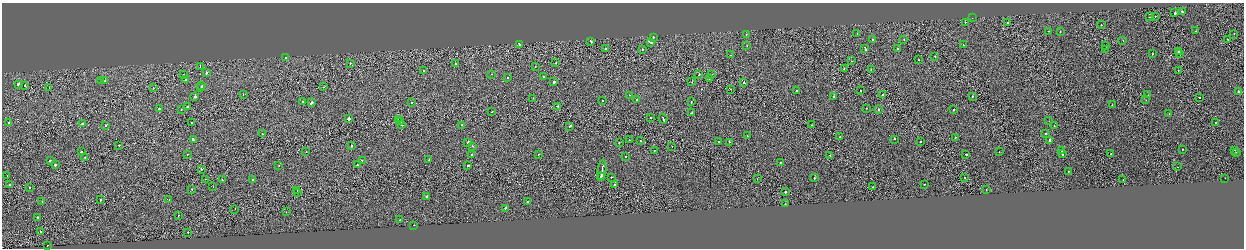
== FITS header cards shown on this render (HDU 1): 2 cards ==
NAXIS1  =                 2484
NAXIS2  =                  492

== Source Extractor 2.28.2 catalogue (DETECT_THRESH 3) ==
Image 2484 x 492 px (HDU 1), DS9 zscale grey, zoomed out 1/2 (1 PNG px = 2 x 2 image px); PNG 1246 x 250 px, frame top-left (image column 1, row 491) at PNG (2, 3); each listed source drawn as its Kron ellipse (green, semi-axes under 4 px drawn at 4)
Background -3.12e-04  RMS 0.063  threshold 0.188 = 3 sigma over >= 5 px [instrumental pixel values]
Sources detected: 215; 14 cannot appear on this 1/2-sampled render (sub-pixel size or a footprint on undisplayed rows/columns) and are neither listed nor drawn; the other 201 listed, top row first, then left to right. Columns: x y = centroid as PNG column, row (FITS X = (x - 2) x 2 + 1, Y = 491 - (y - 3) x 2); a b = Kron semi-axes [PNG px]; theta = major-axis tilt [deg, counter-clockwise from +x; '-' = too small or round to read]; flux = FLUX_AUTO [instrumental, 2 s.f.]
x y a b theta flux
1182 11 2 2 - 67
1175 13 2 2 - 220
1155 16 2 1 - 26
1150 17 2 1 - 15
972 18 2 1 - 27
965 22 2 1 - 69
1008 22 2 2 - 92
1101 25 2 1 - 46
1049 31 2 1 - 15
1060 31 2 2 - 37
1196 31 2 2 - 28
857 33 2 2 - 24
746 34 2 2 - 18
1234 34 2 1 - 33
653 37 2 2 - 150
904 39 2 1 - 22
1228 39 2 1 - 42
873 40 2 2 - 63
591 41 2 2 - 100
1123 41 2 1 - 21
650 42 4 2 - 230
519 44 2 2 - 61
963 45 2 1 - 68
747 46 2 1 - 14
1105 46 2 1 - 100
605 49 2 1 - 87
642 49 2 2 - 65
865 49 4 2 - 140
897 49 2 2 - 37
1106 49 2 1 - 25
1179 51 2 2 - 81
1180 53 2 2 - 19
1153 54 2 2 - 31
731 55 2 1 - 25
935 56 2 1 - 26
286 58 2 2 - 110
918 60 2 2 - 34
852 61 2 1 - 47
350 63 2 2 - 80
556 63 2 2 - 46
455 64 2 2 - 72
535 66 2 2 - 50
200 67 2 1 - 23
844 69 2 2 - 34
423 70 2 2 - 36
871 70 2 1 - 33
1178 71 2 2 - 53
206 73 2 2 - 94
183 74 2 2 - 46
492 74 2 1 - 16
712 74 2 1 - 28
699 75 2 1 - 28
544 76 2 2 - 32
507 77 2 2 - 38
709 78 2 2 - 180
101 80 2 2 - 49
186 80 2 2 - 40
105 81 2 2 - 130
554 82 2 2 - 300
692 82 2 1 - 21
744 82 2 1 - 70
19 85 3 2 - 520
202 85 2 2 - 82
25 86 2 1 - 70
201 87 2 2 - 72
323 87 2 1 - 16
49 88 2 1 - 27
153 88 2 2 - 31
731 89 2 1 - 15
860 90 2 2 - 44
797 91 2 2 - 62
1238 92 2 2 - 550
243 95 2 1 - 54
629 95 2 1 - 33
882 95 2 2 - 160
1148 95 2 2 - 30
973 96 2 2 - 140
195 97 2 2 - 100
834 97 2 2 - 120
533 98 2 2 - 24
1199 98 2 2 - 300
637 99 2 2 - 40
602 100 2 2 - 29
1146 100 2 1 - 79
302 101 2 2 - 190
411 102 2 2 - 28
691 102 2 2 - 37
311 103 3 2 - 220
1112 105 2 2 - 56
557 106 2 2 - 77
187 107 2 2 - 130
866 108 2 2 - 54
159 109 2 2 - 120
879 109 2 2 - 64
181 110 2 1 - 150
953 110 2 2 - 110
492 112 2 2 - 34
692 112 3 2 - 94
1169 113 2 2 - 26
349 118 2 2 - 2000
650 118 2 1 - 33
663 119 5 2 - 200
398 120 3 2 - 130
400 121 2 1 - 110
1049 121 2 1 - 15
9 122 2 1 - 110
1216 122 2 2 - 39
83 123 3 2 - 80
191 123 2 2 - 45
402 124 3 2 - 160
106 125 2 2 - 14
462 125 2 2 - 34
812 125 2 1 - 29
570 126 3 2 - 200
1054 126 2 1 - 88
262 134 2 2 - 16
1046 134 2 2 - 35
747 136 2 2 - 19
840 137 2 2 - 58
955 137 2 2 - 42
193 139 3 2 - 100
894 139 2 2 - 74
629 140 2 2 - 40
640 140 2 1 - 31
1050 140 2 2 - 98
719 141 2 2 - 240
920 141 2 2 - 41
468 142 2 2 - 650
619 142 2 1 - 20
729 142 2 2 - 86
119 145 2 1 - 71
351 146 2 2 - 50
472 146 2 2 - 18
672 146 2 1 - 21
1182 149 2 1 - 22
655 150 2 2 - 18
1235 150 2 1 - 32
1061 151 2 1 - 16
81 152 2 2 - 38
306 152 2 2 - 44
999 152 2 1 - 11
1236 152 2 1 - 35
187 154 2 2 - 32
472 154 2 2 - 85
966 154 2 2 - 450
1062 154 2 2 - 180
1111 154 2 1 - 18
538 155 2 1 - 54
830 155 2 2 - 27
625 156 2 2 - 32
85 157 2 2 - 39
362 160 2 2 - 69
429 160 2 2 - 52
50 161 2 2 - 190
780 162 2 2 - 69
55 165 2 2 - 280
357 165 2 2 - 120
468 165 2 2 - 110
279 166 2 2 - 35
1178 167 2 1 - 28
201 169 2 1 - 75
602 170 10 2 82 460
1068 171 2 1 - 21
7 175 2 1 - 42
601 177 4 2 - 210
611 177 2 2 - 38
814 178 2 2 - 67
964 178 2 1 - 26
1225 178 2 1 - 16
205 179 2 2 - 23
757 179 2 1 - 32
222 180 2 2 - 24
253 180 2 2 - 60
1123 180 2 1 - 44
614 184 2 2 - 31
924 184 2 1 - 35
9 185 2 2 - 130
213 187 2 1 - 42
873 187 2 1 - 46
29 188 2 2 - 70
192 189 2 1 - 38
297 190 2 2 - 40
986 190 2 2 - 24
785 192 2 2 - 320
297 193 2 2 - 35
427 197 2 2 - 350
101 200 2 1 - 150
169 200 2 2 - 7.7
527 201 2 2 - 58
42 202 2 1 - 36
785 204 2 2 - 32
505 208 3 2 - 77
235 209 2 1 - 47
286 212 2 1 - 23
178 215 2 1 - 49
37 217 2 2 - 53
400 220 2 2 - 120
414 225 2 2 - 49
41 232 2 1 - 36
188 232 2 2 - 41
48 245 2 1 - 59
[14 sub-pixel or undisplayed-footprint detections neither listed nor drawn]